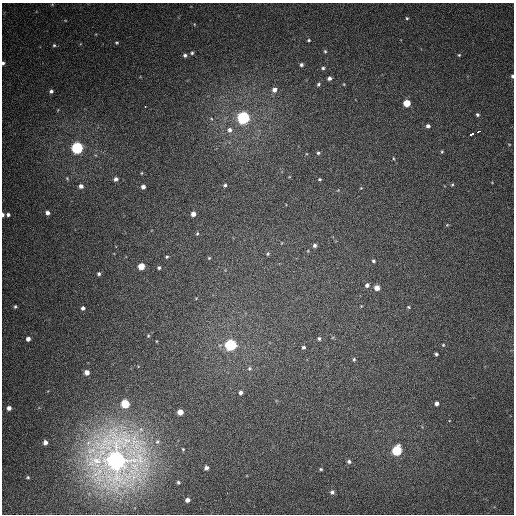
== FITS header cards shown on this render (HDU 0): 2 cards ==
NAXIS1  =                  512
NAXIS2  =                  512

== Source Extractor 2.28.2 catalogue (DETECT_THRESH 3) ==
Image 512 x 512 px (HDU 0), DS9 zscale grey, 1 PNG px = 1 image px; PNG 516 x 516 px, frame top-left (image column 1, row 512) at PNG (2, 3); no overlay
Background 378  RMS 9.3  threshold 27.8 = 3 sigma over >= 5 px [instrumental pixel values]
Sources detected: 89; all 89 listed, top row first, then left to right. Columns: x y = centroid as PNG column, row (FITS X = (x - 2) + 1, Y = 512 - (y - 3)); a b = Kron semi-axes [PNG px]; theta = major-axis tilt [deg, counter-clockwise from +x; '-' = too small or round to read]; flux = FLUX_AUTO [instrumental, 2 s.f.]
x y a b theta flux
407 18 4 4 - 750
309 40 5 4 - 750
117 43 5 4 - 710
54 45 4 4 - 820
325 51 4 4 - 790
192 53 4 4 - 890
185 55 5 5 - 1300
459 55 4 4 - 690
3 63 3 3 - 1100
301 65 4 3 - 1200
323 68 4 3 - 950
512 76 5 3 - 1000
329 78 4 3 - 1700
318 84 4 3 - 870
274 90 5 5 - 3300
51 91 4 4 - 1500
407 103 5 5 - 15000
145 106 3 2 - 4900
477 115 4 4 - 1200
243 118 5 5 - 180000
212 119 5 3 - 560
428 126 4 4 - 1900
229 130 7 6 - 2700
478 131 4 3 - 12000
472 134 4 3 - 8000
509 144 4 3 - 480
77 148 5 5 - 120000
442 152 4 3 - 680
318 153 5 4 - 950
393 158 4 3 - 520
142 173 5 3 - 570
67 178 5 5 - 870
116 179 6 5 - 2100
320 179 4 3 - 710
225 185 4 4 - 1200
452 185 5 4 - 690
81 186 5 5 - 2500
143 187 4 4 - 2500
361 188 5 3 - 530
338 190 4 4 - 480
47 213 5 4 - 2400
193 214 4 4 - 3600
3 215 5 3 - 1800
8 215 4 4 - 1500
447 225 5 4 - 570
197 233 5 4 - 770
281 243 5 3 - 430
315 245 5 5 - 1700
268 254 6 4 48 910
167 257 4 3 - 710
209 258 4 3 - 670
373 261 5 4 - 1000
141 266 5 4 - 11000
159 268 4 4 - 980
99 274 5 4 - 1200
367 285 5 5 - 2000
377 288 5 4 - 5500
15 307 4 3 - 840
408 307 4 3 - 640
83 308 4 4 - 1700
148 336 4 4 - 630
319 338 5 4 - 1100
28 339 4 4 - 2800
156 341 4 2 - 450
230 345 5 5 - 110000
443 345 3 2 - 550
303 347 5 5 - 1100
436 354 3 3 - 1100
354 359 5 4 - 910
249 368 6 6 - 1300
87 372 4 4 - 4400
241 393 4 4 - 2200
436 403 4 4 - 2200
125 404 5 5 - 30000
9 408 5 5 - 3200
180 412 4 4 - 6800
45 442 5 4 - 2700
88 442 4 3 - 3600
157 442 7 5 89 1400
183 449 3 2 - 520
397 450 5 5 - 57000
117 460 17 17 - 720000
349 462 5 5 - 1500
206 468 4 4 - 2200
321 469 4 4 - 790
28 477 4 4 - 850
178 482 3 3 - 950
332 492 6 5 - 1800
187 500 4 4 - 2700
At the frame edge (FLAGS 8, measured only in part): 3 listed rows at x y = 3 63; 512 76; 3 215